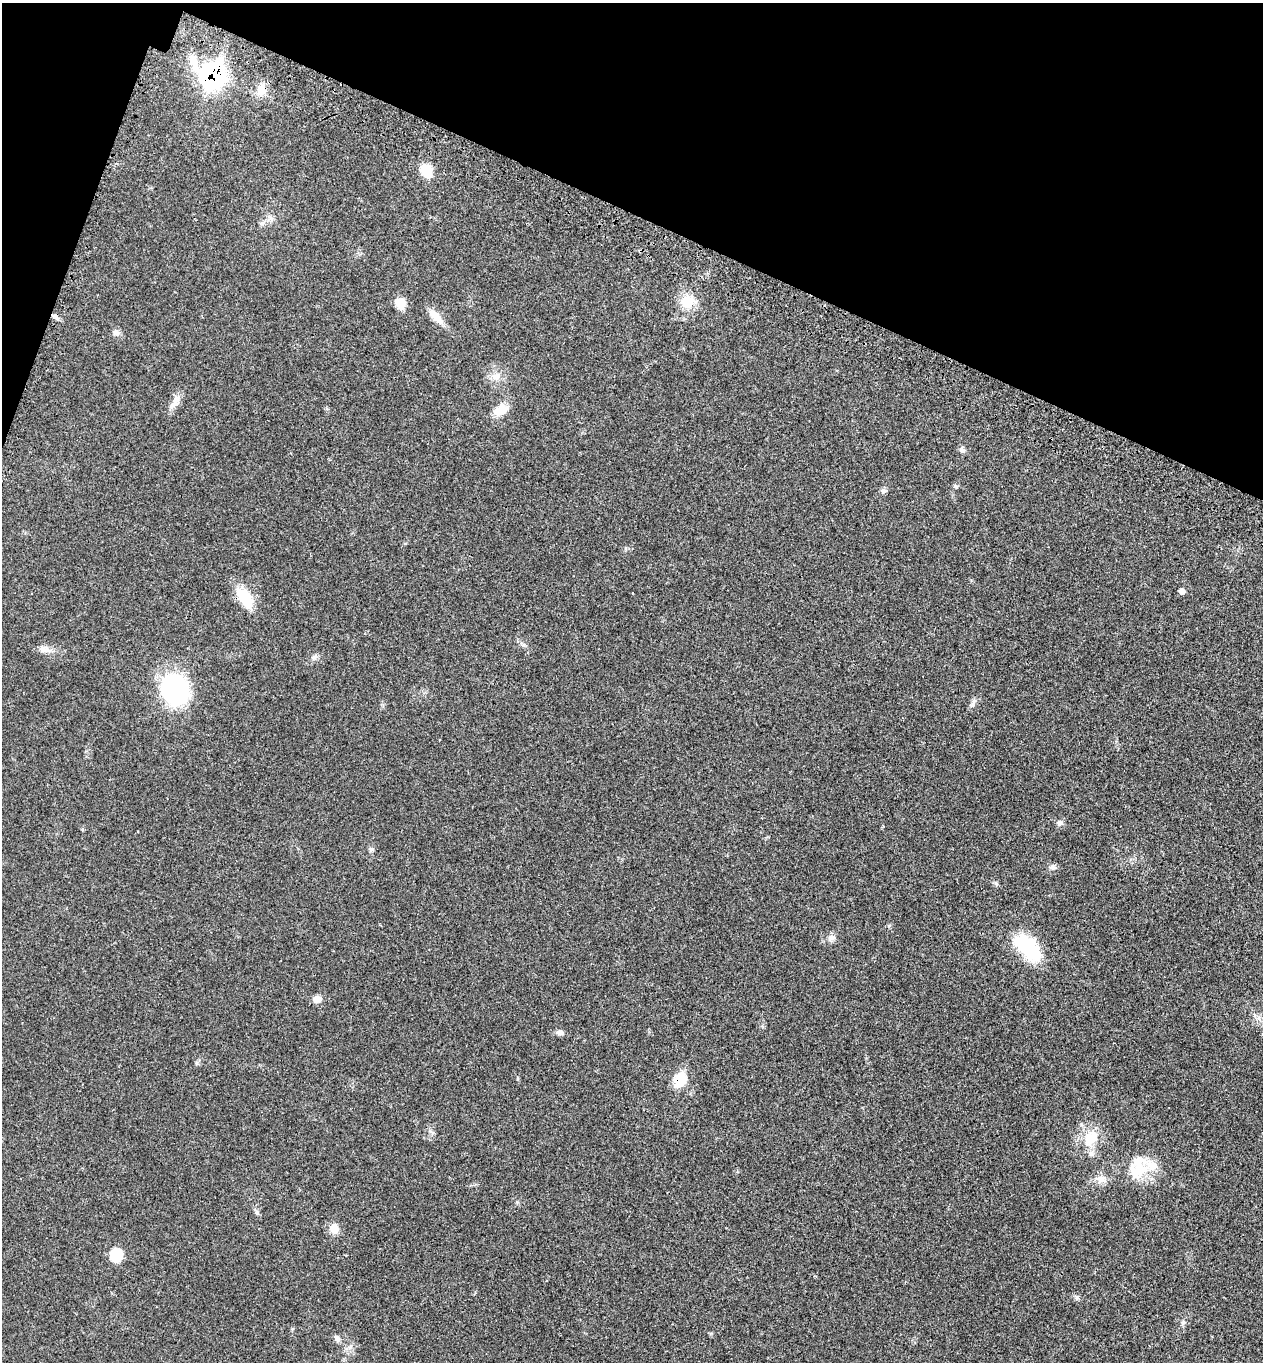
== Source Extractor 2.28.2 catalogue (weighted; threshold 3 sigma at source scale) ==
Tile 2 of 4 x 4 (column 2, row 1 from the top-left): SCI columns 1489-2749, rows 4178-5537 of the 5629 x 5638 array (HDU 1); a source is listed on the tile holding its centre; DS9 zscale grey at full resolution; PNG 1265 x 1364 px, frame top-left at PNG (2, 3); no overlay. Shown black and unused: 18% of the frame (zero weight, under 3 of 4 exposures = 8% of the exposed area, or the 3 px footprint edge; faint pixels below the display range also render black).
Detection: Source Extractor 2.28.2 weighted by HDU 2 'WHT'; one run over the whole footprint, this tile lists its part. Background 0.0234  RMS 0.0034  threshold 0.0154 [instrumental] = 3 sigma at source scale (4.5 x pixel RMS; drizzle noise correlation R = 1.50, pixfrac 1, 0.05/0.05 arcsec/px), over >= 5 px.
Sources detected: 35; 1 inside a brighter object's white glare — not listed; the other 34 listed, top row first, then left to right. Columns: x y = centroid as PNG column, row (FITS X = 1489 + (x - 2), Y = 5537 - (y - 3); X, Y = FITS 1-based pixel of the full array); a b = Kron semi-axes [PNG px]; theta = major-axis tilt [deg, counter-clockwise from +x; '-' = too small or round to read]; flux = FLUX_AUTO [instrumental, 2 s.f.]
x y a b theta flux
213 76 16 14 -74 92
262 91 17 12 87 3.8
426 170 15 13 -66 6.3
688 301 21 18 29 6.7
400 303 15 11 -61 3.3
54 315 7 4 0 0.77
436 316 23 9 -47 3.9
116 332 10 6 -20 1
496 376 13 10 37 2.7
175 402 13 8 -84 2.1
501 410 17 11 25 5
962 450 9 7 -69 1
883 491 7 7 - 0.88
1182 591 7 6 - 1.1
245 597 29 16 -52 9.2
44 649 14 9 -12 2.2
314 657 9 6 26 0.98
175 689 25 21 -59 53
1059 823 8 7 - 1.1
371 849 9 4 0 0.59
1052 867 8 6 12 0.92
831 937 9 8 - 1.6
1030 946 43 22 -70 15
317 999 9 7 18 2.3
560 1032 11 6 -3 1.3
680 1079 10 8 71 13
1090 1139 26 17 55 8.5
1139 1170 33 22 11 13
1101 1179 13 10 -19 2.6
257 1213 7 4 -18 0.52
334 1228 12 10 -78 3.4
116 1255 16 13 77 6.2
1183 1323 7 5 67 0.76
337 1338 9 6 -46 1.2
Overlapping masked pixels (flux is a lower limit): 4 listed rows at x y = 213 76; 262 91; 54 315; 680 1079
Unlisted compact peaks at least as high as the median listed source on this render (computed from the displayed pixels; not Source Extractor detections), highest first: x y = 1077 1297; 996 883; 517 1202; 955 486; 197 1063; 973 704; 711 1333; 889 926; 524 645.